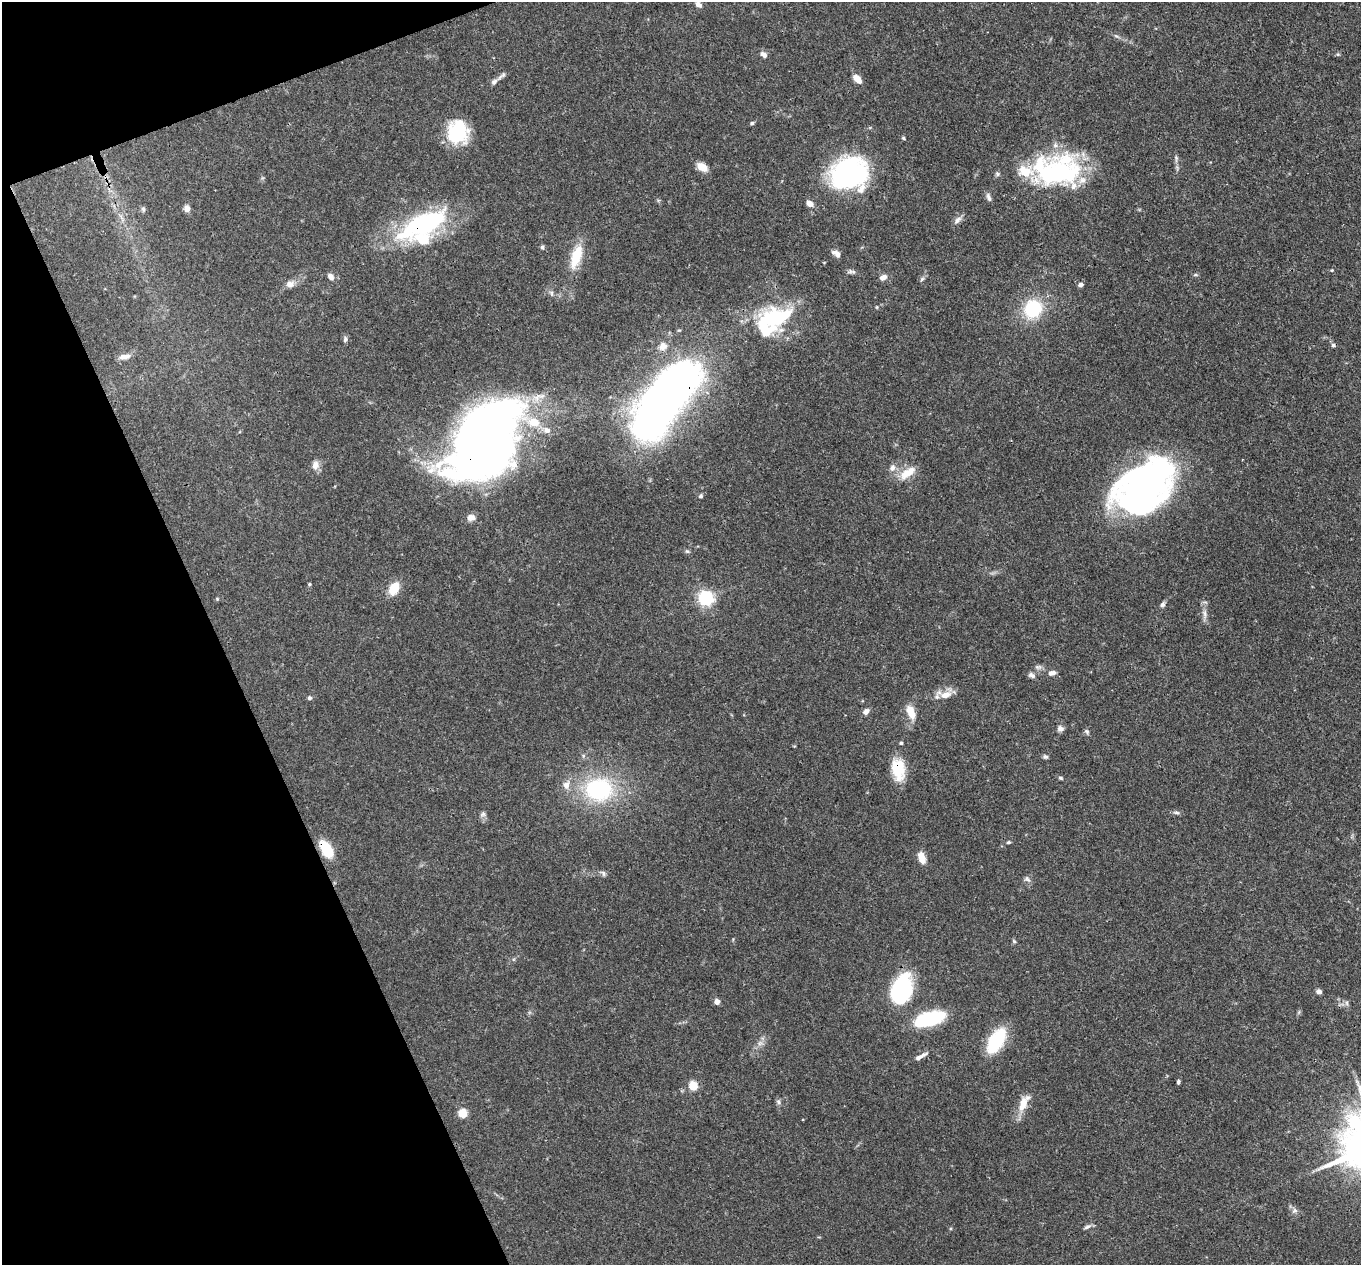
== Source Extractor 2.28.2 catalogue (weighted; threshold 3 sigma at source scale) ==
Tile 5 of 4 x 4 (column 1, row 2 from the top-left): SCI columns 98-1456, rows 2863-4125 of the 5639 x 5584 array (HDU 1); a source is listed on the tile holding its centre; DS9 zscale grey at full resolution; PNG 1363 x 1267 px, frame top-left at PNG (2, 2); no overlay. Shown black and unused: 19% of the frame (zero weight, under 3 of 4 exposures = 8% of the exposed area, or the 3 px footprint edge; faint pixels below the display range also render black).
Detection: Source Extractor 2.28.2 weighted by HDU 2 'WHT'; one run over the whole footprint, this tile lists its part. Background 0.0914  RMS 0.0038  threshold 0.0172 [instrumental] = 3 sigma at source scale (4.5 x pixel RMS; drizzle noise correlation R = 1.50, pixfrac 1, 0.05/0.05 arcsec/px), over >= 5 px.
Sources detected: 108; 8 inside a brighter object's white glare — not listed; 10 inside a brighter listed object's ellipse — not listed separately; the other 90 listed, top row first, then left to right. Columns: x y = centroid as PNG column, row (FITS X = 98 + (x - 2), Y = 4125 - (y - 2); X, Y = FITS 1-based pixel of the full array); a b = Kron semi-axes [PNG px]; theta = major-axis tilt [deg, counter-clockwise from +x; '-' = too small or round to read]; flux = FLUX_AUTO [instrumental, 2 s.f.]
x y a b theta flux
698 4 9 6 -40 1.4
1116 36 7 4 -33 0.7
763 54 9 6 -34 1.7
502 76 16 5 43 1.3
857 79 10 6 -46 3.7
752 123 5 4 - 0.73
457 133 23 21 -74 20
903 138 5 4 - 0.5
702 167 12 8 -31 4.2
1057 170 53 32 37 46
848 174 32 28 19 78
997 174 7 5 -23 0.74
989 197 12 5 -71 1.3
809 203 9 7 -35 2
187 208 8 7 - 1.8
143 209 7 6 - 0.79
958 220 12 6 44 1.6
424 223 63 27 27 50
542 247 6 4 -89 0.8
836 254 12 7 -37 1.8
576 256 27 10 72 11
1332 270 4 3 - 0.32
850 271 10 5 -2 1
1195 275 6 4 18 0.51
331 276 10 7 -50 1.8
883 277 9 6 28 2.1
922 279 7 4 45 0.69
290 284 12 9 5 2.4
1080 285 5 4 - 1.6
552 293 7 4 -90 0.72
877 307 5 3 - 0.36
1033 309 11 10 - 33
774 318 49 23 21 32
345 339 8 6 88 0.95
1333 345 6 5 - 0.81
663 346 12 11 - 3
124 357 15 6 8 2.2
667 396 77 29 52 330
547 430 9 8 - 2.1
484 441 72 46 59 460
315 465 13 9 76 2.5
892 468 10 8 76 2
908 473 24 10 36 6
1145 486 61 41 42 150
701 496 5 5 - 0.72
471 518 9 7 2 2.6
687 551 6 5 - 0.66
309 584 5 4 - 0.43
394 588 16 11 63 6.1
706 598 6 6 - 110
217 599 4 4 - 0.39
1162 604 7 6 - 1.1
1204 614 15 5 -83 2
1038 667 10 6 -9 1.2
1052 673 9 6 4 1.8
1032 675 10 6 -28 1.3
945 695 15 9 16 4.4
309 698 5 5 - 0.81
910 711 16 9 -66 5.7
866 712 8 6 48 1.6
1060 728 9 7 -17 1.3
1087 731 7 6 - 0.79
901 743 4 3 - 0.64
1045 757 6 5 - 0.77
898 769 27 15 -80 11
1060 778 6 4 -20 0.54
599 789 33 28 1 39
1176 812 10 4 -5 0.89
483 814 8 6 15 0.97
1008 842 5 4 - 0.54
326 849 14 8 -60 16
922 858 13 8 -73 3.9
603 873 9 6 -56 0.89
1027 879 10 6 -41 1.2
1014 942 7 5 -49 0.64
902 989 25 16 72 47
1319 992 5 4 - 1.9
717 1002 6 6 - 1.8
1347 1003 7 4 -71 0.74
929 1019 31 13 17 27
996 1041 23 12 60 25
760 1043 9 6 25 1.5
923 1055 13 5 27 1.4
1178 1082 5 4 - 0.72
693 1086 5 5 - 17
778 1102 8 6 -75 0.93
1024 1103 26 11 62 5.8
463 1113 5 5 - 16
1295 1210 9 6 35 1.2
1087 1227 11 5 25 1
Overlapping masked pixels (flux is a lower limit): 5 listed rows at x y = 424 223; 667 396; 484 441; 898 769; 326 849